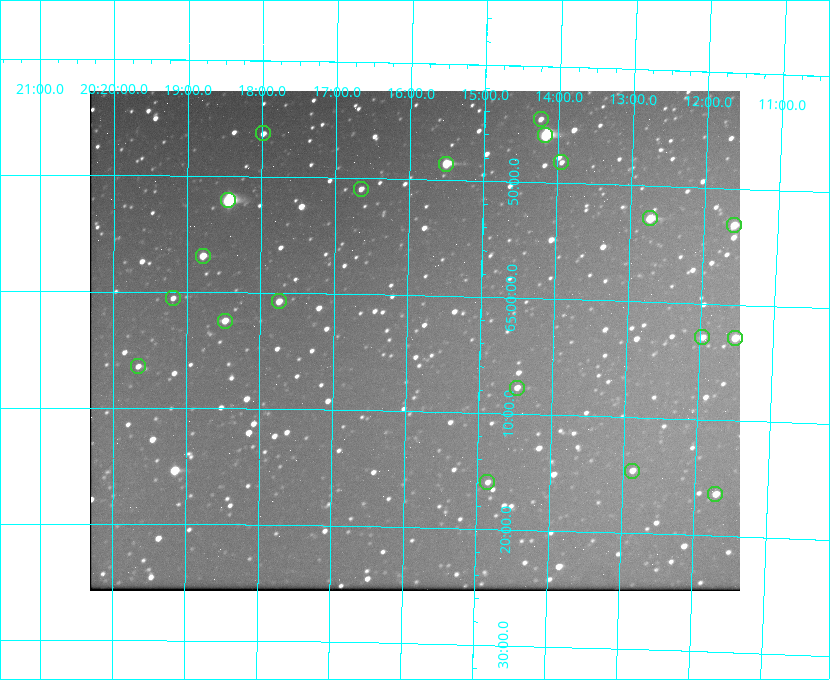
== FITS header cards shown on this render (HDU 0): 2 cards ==
NAXIS1  =                  650 / Width of table row in bytes
NAXIS2  =                  500 / Number of rows in table

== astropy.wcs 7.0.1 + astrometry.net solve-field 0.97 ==
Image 650 x 500 px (HDU 0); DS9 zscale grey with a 90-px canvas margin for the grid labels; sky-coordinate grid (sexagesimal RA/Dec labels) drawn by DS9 from the SOLVED WCS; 20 Tycho-2 reference stars matched to detected sources circled (green)
Header WCS: none
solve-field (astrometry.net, Tycho-2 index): SOLVED blind (the file carries no WCS)
Solved WCS: RA---TAN-SIP/DEC--TAN-SIP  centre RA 20:15:53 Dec +65:04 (303.97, +65.06 deg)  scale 5.18 arcsec/px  FOV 56.1' x 43.1'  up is +179 deg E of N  parity flipped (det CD > 0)
(file carries no celestial WCS; the grid is the blind solution)
Tycho-2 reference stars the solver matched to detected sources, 20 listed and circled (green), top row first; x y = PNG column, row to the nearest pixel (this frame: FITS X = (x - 90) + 1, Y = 500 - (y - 91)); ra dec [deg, ICRS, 3 dp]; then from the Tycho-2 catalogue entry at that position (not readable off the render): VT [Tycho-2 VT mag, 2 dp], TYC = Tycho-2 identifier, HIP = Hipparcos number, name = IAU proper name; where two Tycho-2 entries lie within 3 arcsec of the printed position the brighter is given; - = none
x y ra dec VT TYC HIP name
541 119 303.562 +64.742 10.88 4240-278-1 - -
263 133 304.497 +64.771 11.19 4241-1649-1 - -
545 135 303.544 +64.765 7.36 4240-620-1 99731 -
561 162 303.488 +64.804 11.29 4240-68-1 - -
446 164 303.878 +64.810 8.93 4240-794-1 - -
361 189 304.164 +64.849 10.65 4240-315-1 - -
228 200 304.612 +64.868 7.89 4241-1703-1 100101 -
650 218 303.184 +64.880 9.02 4240-488-1 - -
734 225 302.897 +64.886 9.40 4240-717-1 - -
203 256 304.698 +64.948 10.27 4241-1684-1 - -
173 298 304.798 +65.009 11.15 4241-1628-1 - -
279 301 304.437 +65.012 10.41 4241-1775-1 - -
225 321 304.620 +65.041 10.25 4241-1573-1 - -
702 337 302.992 +65.048 11.44 4240-88-1 - -
735 338 302.882 +65.048 10.25 4240-98-1 - -
138 366 304.916 +65.107 11.17 4241-1518-1 - -
517 388 303.620 +65.129 11.18 4240-34-1 - -
632 471 303.217 +65.244 11.17 4240-236-1 - -
487 482 303.713 +65.266 11.45 4240-564-1 - -
715 494 302.928 +65.273 10.74 4240-760-1 - -